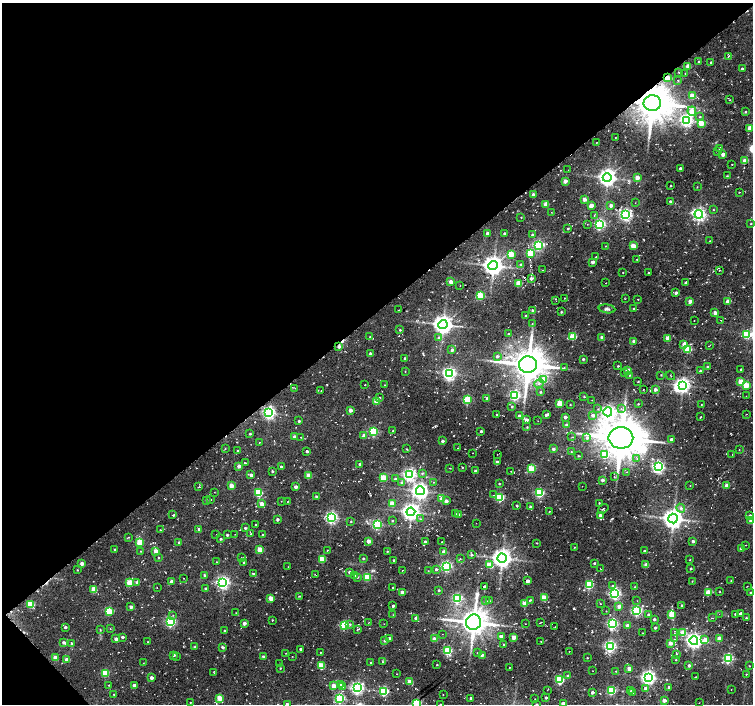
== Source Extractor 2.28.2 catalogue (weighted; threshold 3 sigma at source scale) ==
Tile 5 of 4 x 4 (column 1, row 2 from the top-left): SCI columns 7-1508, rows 3034-4437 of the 6037 x 5999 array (HDU 1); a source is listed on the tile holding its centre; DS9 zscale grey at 2 x 2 block average (1 PNG px = mean of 2 x 2 image px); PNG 755 x 706 px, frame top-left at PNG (2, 3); each listed source drawn as its Kron ellipse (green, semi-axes under 4 px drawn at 4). Shown black and unused: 45% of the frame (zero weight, under 2 of 3 exposures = <1% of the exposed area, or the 3 px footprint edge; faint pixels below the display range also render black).
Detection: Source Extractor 2.28.2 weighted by HDU 2 'WHT'; one run over the whole footprint, this tile lists its part. Background 0.0536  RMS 0.0087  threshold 0.0391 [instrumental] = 3 sigma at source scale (4.5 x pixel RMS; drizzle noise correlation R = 1.50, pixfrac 1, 0.0396/0.0396 arcsec/px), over >= 5 px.
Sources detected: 501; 2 inside a brighter object's white glare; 12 cosmic-ray / hot-pixel residue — neither listed nor drawn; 1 inside a brighter listed object's ellipse — not listed separately; the other 486 listed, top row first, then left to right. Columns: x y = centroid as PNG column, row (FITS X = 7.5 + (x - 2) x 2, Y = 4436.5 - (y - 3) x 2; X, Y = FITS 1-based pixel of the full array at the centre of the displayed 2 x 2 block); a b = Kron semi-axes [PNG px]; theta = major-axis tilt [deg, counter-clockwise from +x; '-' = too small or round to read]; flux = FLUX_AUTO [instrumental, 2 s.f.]
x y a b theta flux
728 56 3 2 - 1.4
699 62 2 2 - 4.2
711 62 2 2 - 1.8
688 66 3 3 - 19
742 69 3 2 - 4.4
679 72 2 2 - 1.1
685 74 2 2 - 0.97
667 78 3 2 - 45
678 80 2 2 - 0.87
692 96 3 3 - 38
730 100 3 2 - 1.6
652 103 8 8 - 5600
692 111 5 3 - 37
745 112 3 2 - 2.1
700 117 3 2 - 1.6
686 120 4 4 - 500
701 123 3 3 - 41
750 128 3 3 - 22
615 137 2 2 - 0.81
596 143 2 2 - 0.8
720 148 3 2 - 4.1
718 151 2 2 - 0.91
723 154 3 3 - 13
745 161 3 3 - 33
732 164 2 2 - 1.6
680 168 2 2 - 5.1
568 170 2 2 - 0.84
727 176 3 2 - 1.4
607 178 4 4 - 1100
637 178 3 3 - 21
565 181 3 3 - 15
671 186 2 2 - 3.8
697 187 3 2 - 0.87
739 192 2 2 - 0.95
533 195 2 2 - 10
584 199 2 2 - 15
670 201 2 2 - 3.3
635 203 2 2 - 0.84
546 204 3 3 - 28
611 205 3 3 - 9.7
591 206 3 2 - 22
713 210 2 2 - 1.2
551 212 2 2 - 0.72
699 214 4 4 - 590
594 215 2 2 - 1.2
626 215 4 3 - 460
521 217 2 2 - 0.95
587 224 2 2 - 0.67
600 224 3 3 - 330
751 224 2 2 - 1.2
568 229 2 2 - 2.3
487 233 2 2 - 14
504 233 2 2 - 4.8
532 235 2 2 - 3.4
710 241 2 2 - 0.76
538 245 3 3 - 260
605 246 2 2 - 0.85
633 246 3 3 - 39
531 253 3 3 - 110
511 254 3 3 - 43
596 257 2 2 - 0.68
637 259 2 2 - 0.92
593 262 3 3 - 10
520 264 3 3 - 1.8
493 265 4 4 - 1500
542 270 2 2 - 0.72
719 270 2 2 - 0.82
623 272 2 2 - 1.2
649 273 2 2 - 4.7
531 278 3 3 - 7.7
451 282 3 2 - 18
686 282 3 2 - 2.6
519 283 3 3 - 44
606 283 2 2 - 1.1
460 285 2 2 - 0.64
676 293 3 2 - 5.4
480 296 3 3 - 98
564 298 2 2 - 0.72
625 299 2 2 - 1.2
638 299 2 2 - 1
556 301 2 2 - 1
690 301 2 2 - 14
728 301 3 2 - 27
633 308 2 2 - 1.3
607 309 8 4 -7 5.6
398 310 2 2 - 1.1
533 311 3 2 - 6.5
561 312 2 2 - 2.2
715 313 3 2 - 12
526 315 2 2 - 3
721 320 2 2 - 1.2
694 321 2 2 - 0.73
532 323 3 2 - 0.79
443 324 4 4 - 1400
400 330 2 2 - 1.8
508 334 2 2 - 3
746 335 3 3 - 72
573 336 3 3 - 61
370 337 2 2 - 1
439 338 3 3 - 6.6
602 338 2 2 - 17
668 338 3 3 - 18
634 341 3 2 - 9
684 344 3 3 - 15
710 345 3 2 - 1.6
339 346 3 3 - 7.8
688 349 3 3 - 82
452 350 3 3 - 4.1
371 354 2 2 - 8.2
497 356 3 3 - 3.8
405 358 2 2 - 3.2
583 359 2 2 - 3.1
528 365 9 8 - 4600
618 366 2 2 - 1.8
708 367 2 2 - 5.5
564 368 3 2 - 1.3
741 369 2 2 - 2.6
405 371 3 2 - 0.94
628 371 3 3 - 23
700 371 3 2 - 3.1
624 373 3 2 - 0.92
449 374 4 4 - 530
630 375 3 2 - 1.6
661 375 2 2 - 1.2
671 376 5 2 - 1.2
543 380 4 3 - 37
638 382 3 2 - 1.3
741 382 3 3 - 39
539 384 5 3 - 5.3
365 385 2 2 - 1.5
384 385 2 2 - 0.67
682 385 4 4 - 690
746 385 3 3 - 56
295 388 2 2 - 1.2
643 390 2 2 - 2
655 390 2 2 - 8.9
321 391 2 2 - 0.83
540 392 3 3 - 2.3
515 395 3 3 - 270
584 396 2 2 - 1.8
746 396 2 2 - 0.69
380 398 3 3 - 3.4
487 398 2 2 - 6.1
467 400 3 3 - 130
592 400 2 2 - 0.68
376 402 3 3 - 48
560 404 3 3 - 51
638 404 2 2 - 1.6
570 405 2 2 - 0.99
701 405 2 2 - 0.88
512 407 3 2 - 2.4
621 408 3 2 - 2
598 409 2 2 - 1
350 410 2 2 - 13
608 412 4 4 - 490
269 413 4 4 - 500
746 414 2 2 - 0.74
497 415 2 2 - 0.87
546 415 4 2 - 4.9
593 415 3 3 - 9.3
519 416 2 2 - 4.2
565 417 2 2 - 8.7
700 417 3 2 - 1.2
526 420 3 2 - 13
299 421 2 2 - 3.4
538 421 2 2 - 0.54
566 425 3 3 - 6
527 427 2 2 - 1.6
393 431 2 2 - 1.3
481 431 2 2 - 4
373 432 3 3 - 170
250 434 2 2 - 2.5
364 435 3 3 - 12
295 437 2 2 - 14
301 437 2 2 - 0.89
572 437 3 2 - 1.1
587 438 4 4 - 5.8
621 438 12 10 0 6300
671 439 2 2 - 5
442 441 2 2 - 6
259 442 2 2 - 0.94
225 448 3 2 - 0.94
458 448 2 2 - 0.59
407 449 3 2 - 1.4
553 449 3 2 - 5.7
739 450 2 2 - 1
238 451 2 2 - 1.9
307 451 2 2 - 5.6
571 452 2 2 - 1
473 453 2 2 - 0.54
497 454 2 2 - 0.85
732 454 2 2 - 0.58
605 455 4 3 - 50
578 456 3 2 - 1.7
637 458 3 3 - 2.6
497 462 3 3 - 4.6
245 463 2 2 - 1.3
360 464 2 2 - 8.8
239 466 2 2 - 10
281 467 2 2 - 4.5
462 467 3 2 - 1.3
658 467 3 3 - 430
450 468 2 2 - 1.3
532 469 3 3 - 87
272 471 2 2 - 2.5
475 471 3 2 - 4.6
511 471 2 2 - 0.7
626 472 2 2 - 0.8
422 473 4 3 - 2.8
251 475 3 2 - 12
410 475 4 4 - 470
309 476 3 3 - 33
614 477 3 2 - 1.1
383 478 3 3 - 61
395 479 3 2 - 2.6
602 480 2 2 - 7.6
433 482 3 2 - 1.4
402 483 3 3 - 7.2
499 483 2 2 - 1.8
690 485 2 2 - 0.88
727 485 2 2 - 23
231 486 3 2 - 28
582 486 2 2 - 0.55
199 487 3 2 - 1.3
296 487 2 2 - 9.7
420 491 4 4 - 830
214 492 2 2 - 0.74
259 493 3 3 - 99
539 493 3 3 - 190
493 495 2 2 - 1.1
316 496 2 2 - 2.6
500 497 3 3 - 150
441 499 2 2 - 15
206 500 2 2 - 2.1
211 500 2 2 - 2
281 501 2 2 - 0.67
288 501 2 2 - 0.84
446 501 3 2 - 9.1
599 503 2 2 - 1.4
262 504 3 2 - 18
392 504 3 3 - 30
516 505 2 2 - 2
530 507 2 2 - 4.9
681 508 4 4 - 5.4
603 509 6 3 38 2.4
549 511 2 2 - 1.3
411 512 4 4 - 1000
455 514 2 2 - 1.2
459 514 2 2 - 2.4
173 515 4 2 - 1.1
600 516 2 2 - 10
750 516 3 2 - 7.5
331 517 3 3 - 450
673 518 5 5 - 1600
277 519 2 2 - 4.9
420 519 3 3 - 1.8
392 521 2 2 - 2.5
751 521 2 2 - 20
351 522 3 2 - 1.4
476 523 2 2 - 0.66
255 524 2 2 - 0.88
377 524 3 3 - 230
245 528 3 3 - 3.3
199 529 2 2 - 7.1
160 530 2 2 - 0.95
235 534 2 2 - 0.65
251 534 2 2 - 1.2
262 534 2 2 - 1.4
216 535 2 2 - 1
227 535 2 2 - 3.4
129 537 3 2 - 0.97
220 539 2 2 - 3
368 541 2 2 - 18
693 541 3 3 - 6.7
140 542 3 3 - 63
179 542 2 2 - 1.8
425 542 2 2 - 7.3
442 542 2 2 - 0.71
537 543 2 2 - 0.93
746 545 2 2 - 0.55
574 547 2 2 - 0.98
115 549 2 2 - 1.7
741 549 2 2 - 5.5
260 550 3 3 - 55
327 550 2 2 - 0.82
141 551 2 2 - 0.95
156 551 3 2 - 25
387 551 2 2 - 1.4
644 551 2 2 - 4.2
444 552 3 2 - 15
471 555 3 3 - 3.1
158 558 3 2 - 1.4
242 558 2 2 - 1.1
363 558 2 2 - 2.5
502 558 4 4 - 1400
322 559 3 3 - 61
460 559 3 2 - 0.98
394 560 2 2 - 2.1
690 560 2 2 - 1.1
217 562 2 2 - 0.95
82 563 3 2 - 12
244 563 2 2 - 3.3
594 563 2 2 - 2.6
489 565 4 3 - 43
646 565 3 2 - 22
446 566 3 3 - 290
288 567 2 2 - 0.66
600 568 3 2 - 0.87
436 569 3 2 - 4.6
691 569 2 2 - 2.9
77 570 2 2 - 1.3
402 570 2 2 - 0.93
428 571 2 2 - 0.72
349 572 3 3 - 3.6
254 574 3 2 - 4.3
204 575 2 2 - 3.4
315 575 3 2 - 1.1
355 575 3 3 - 1.8
357 577 3 2 - 1.5
367 577 3 3 - 89
184 578 2 2 - 0.91
731 580 2 2 - 1.1
527 581 2 2 - 13
692 581 3 2 - 0.98
137 582 3 3 - 6.1
171 582 2 2 - 14
223 582 4 4 - 540
130 583 3 3 - 77
589 585 3 3 - 120
612 585 4 3 - 2.5
484 586 2 2 - 5.8
747 586 2 2 - 0.79
157 587 2 2 - 0.76
634 587 2 2 - 0.78
206 588 2 2 - 3.2
393 588 2 2 - 1.9
94 589 3 3 - 43
439 590 2 2 - 2.7
402 592 2 2 - 15
708 592 3 3 - 51
720 592 2 2 - 1.1
750 592 2 2 - 1.6
615 594 3 3 - 380
299 596 3 2 - 1.4
271 598 3 2 - 31
457 598 3 3 - 210
544 598 3 3 - 48
530 600 4 2 - 2
486 601 3 2 - 1.7
489 601 3 3 - 1.8
637 601 2 2 - 0.65
525 603 3 2 - 41
31 604 3 3 - 78
600 604 2 2 - 0.94
682 605 2 2 - 2.2
393 606 2 2 - 4.5
619 606 3 3 - 17
131 607 2 2 - 9
109 611 3 3 - 82
606 611 2 2 - 1
637 611 3 3 - 280
236 613 2 2 - 0.87
719 614 2 2 - 0.77
735 614 3 2 - 3.4
741 614 2 2 - 10
173 615 3 2 - 1.3
393 615 2 2 - 0.82
648 615 2 2 - 3.7
672 615 3 3 - 63
415 618 3 3 - 3.3
712 618 2 2 - 1.3
746 618 3 2 - 2.2
654 619 2 2 - 3.8
272 620 3 2 - 1.2
171 622 3 3 - 280
369 622 2 2 - 1
474 622 8 7 - 3200
541 622 3 2 - 0.94
244 623 2 2 - 11
350 624 3 3 - 2.3
384 624 2 2 - 0.59
525 624 2 2 - 0.57
612 624 4 3 - 280
344 625 3 3 - 150
628 625 3 2 - 16
65 627 2 2 - 4.9
555 627 2 2 - 0.77
655 628 2 2 - 3.8
110 629 2 2 - 0.97
357 629 4 3 - 2.3
100 630 3 2 - 1.4
224 630 2 2 - 1.6
643 633 3 2 - 0.96
674 633 2 2 - 0.82
683 633 3 3 - 44
442 634 2 2 - 0.7
122 637 3 2 - 4.7
501 637 2 2 - 17
514 637 3 2 - 25
719 638 3 3 - 13
116 639 3 2 - 9
389 639 2 2 - 10
434 639 2 2 - 21
675 639 2 2 - 1.5
705 640 3 3 - 23
385 641 4 3 - 2.8
541 641 2 2 - 0.92
694 641 4 4 - 850
63 642 3 2 - 5.5
148 642 2 2 - 1.5
71 643 2 2 - 2.8
670 643 2 2 - 20
503 644 2 2 - 2
610 646 3 3 - 390
194 647 3 2 - 1.7
223 647 3 2 - 3.6
300 649 2 2 - 3.6
448 651 3 3 - 130
569 651 2 2 - 0.59
286 653 2 2 - 0.7
320 653 2 2 - 1.2
477 653 2 2 - 0.98
677 654 2 2 - 0.76
174 655 2 2 - 3.2
482 655 3 2 - 3.7
292 656 2 2 - 0.7
177 657 2 2 - 0.66
263 657 3 3 - 4.2
55 658 3 2 - 33
587 658 2 2 - 1.2
728 658 3 3 - 250
67 660 3 3 - 16
676 660 2 2 - 1.3
382 662 4 2 - 1.4
143 663 2 2 - 0.51
280 663 2 2 - 0.91
371 663 2 2 - 2.5
437 665 2 2 - 1.2
689 665 3 3 - 5
321 666 3 3 - 73
749 666 2 2 - 1.3
509 667 2 2 - 1.1
280 668 2 2 - 1.7
629 669 3 3 - 12
593 671 2 2 - 0.54
616 671 3 2 - 1.5
214 672 2 2 - 0.87
105 673 3 3 - 98
397 674 2 2 - 1.1
746 674 2 2 - 1.7
568 676 3 2 - 6.7
648 677 4 4 - 640
696 677 3 2 - 1.2
152 678 2 2 - 10
560 680 3 3 - 130
409 681 3 2 - 26
108 685 3 2 - 1.4
134 685 2 2 - 12
341 685 3 3 - 11
334 686 3 2 - 30
342 687 3 3 - 6.9
669 687 2 2 - 10
357 688 4 4 - 490
645 688 3 3 - 4.7
731 689 2 2 - 0.88
547 690 2 2 - 0.66
631 690 2 2 - 0.75
384 691 3 3 - 190
611 691 3 3 - 140
592 692 2 2 - 7.1
633 693 2 2 - 0.8
114 694 2 2 - 1
443 695 2 2 - 0.85
220 698 3 3 - 47
340 698 3 3 - 220
471 698 2 2 - 6.8
546 698 2 2 - 4
535 699 2 2 - 0.6
664 700 2 2 - 15
190 702 2 2 - 0.9
699 703 2 2 - 0.54
287 704 2 2 - 7.3
417 704 3 3 - 180
440 704 2 2 - 2.1
537 704 2 2 - 2.5
563 704 2 2 - 25
Overlapping masked pixels (flux is a lower limit): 4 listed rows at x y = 667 78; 652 103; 339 346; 269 413
Isophote crosses this tile's border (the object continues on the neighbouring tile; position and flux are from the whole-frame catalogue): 7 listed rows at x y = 751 521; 220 698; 287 704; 417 704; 440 704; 537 704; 563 704
Diffuse or blended objects may show on this block-average render without a row.